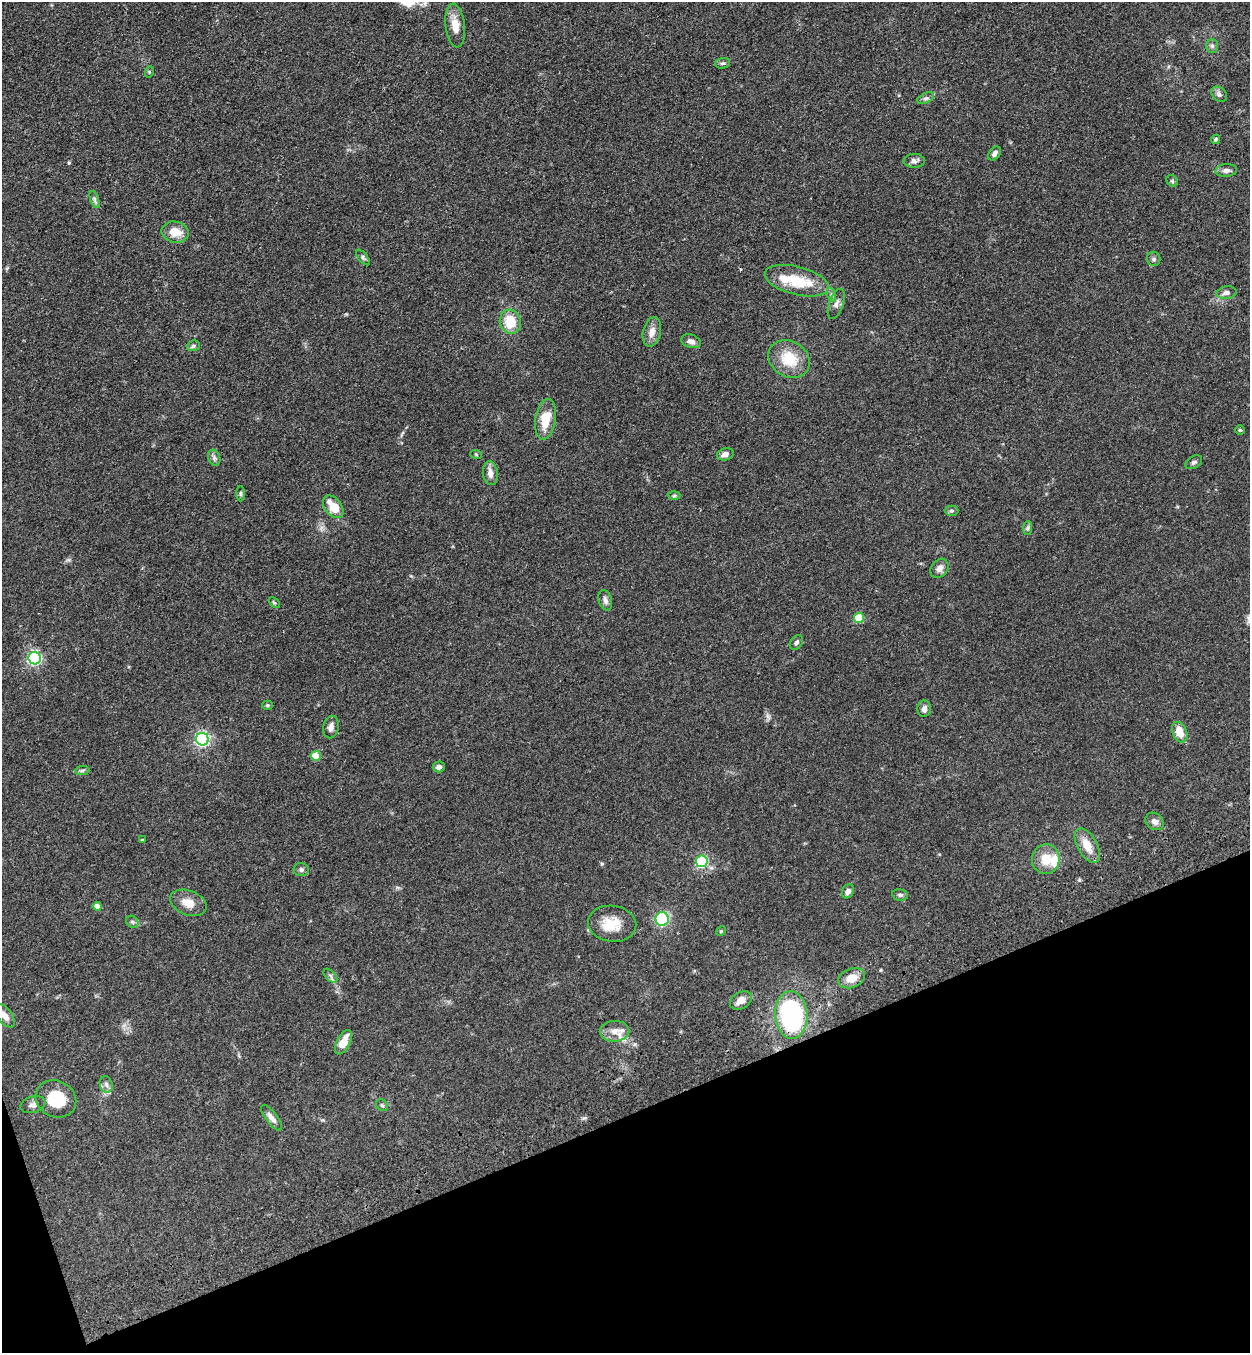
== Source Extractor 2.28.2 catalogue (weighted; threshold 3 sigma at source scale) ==
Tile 14 of 4 x 4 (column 2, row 4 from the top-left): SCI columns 1452-2699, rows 113-1463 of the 5523 x 5630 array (HDU 1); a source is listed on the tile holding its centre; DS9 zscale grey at full resolution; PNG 1252 x 1355 px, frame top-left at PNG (2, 2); each listed source drawn as its Kron ellipse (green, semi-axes under 4 px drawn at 4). Shown black and unused: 18% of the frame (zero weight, under 3 of 4 exposures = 6% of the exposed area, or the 3 px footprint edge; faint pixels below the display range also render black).
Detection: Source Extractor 2.28.2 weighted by HDU 2 'WHT'; one run over the whole footprint, this tile lists its part. Background 0.0595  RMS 0.0065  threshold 0.0292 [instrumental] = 3 sigma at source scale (4.5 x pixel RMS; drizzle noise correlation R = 1.50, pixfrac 1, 0.05/0.05 arcsec/px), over >= 5 px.
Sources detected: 79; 3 inside a brighter listed object's ellipse — not listed separately; the other 76 listed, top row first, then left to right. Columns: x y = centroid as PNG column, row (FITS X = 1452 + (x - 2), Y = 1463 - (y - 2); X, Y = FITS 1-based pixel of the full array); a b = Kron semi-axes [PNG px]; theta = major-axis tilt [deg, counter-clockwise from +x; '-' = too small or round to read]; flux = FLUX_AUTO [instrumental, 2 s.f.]
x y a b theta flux
455 25 22 9 -84 8.3
1212 46 7 6 - 1.7
722 63 7 5 3 1.2
149 72 6 3 73 0.69
1219 94 9 6 -42 1.9
926 98 9 5 26 1.7
1215 139 5 4 - 1.1
995 153 7 5 52 2.4
914 161 10 7 -2 2.3
1226 170 11 6 4 2.8
1172 181 6 5 - 1.2
94 200 9 4 -71 1.5
175 232 14 10 -11 9.1
363 257 9 4 -49 1.2
1154 259 7 6 - 1.6
797 281 33 14 -14 23
1226 293 10 6 7 2.8
832 295 7 4 -71 1.1
836 304 16 7 70 2.9
510 322 12 10 -75 15
652 332 15 8 76 5.4
691 341 10 6 -17 3.2
193 346 7 5 17 1.2
789 359 21 17 -32 19
546 419 20 10 81 15
1240 430 5 5 - 0.81
476 454 6 3 -20 0.67
725 454 8 6 16 3.3
214 458 8 6 -70 1.7
1194 462 9 6 31 1.6
490 473 12 7 -84 4.4
240 494 8 4 -90 0.92
674 495 6 4 2 0.95
333 507 13 8 -51 13
951 511 7 5 1 1.2
1027 528 7 4 88 1.2
939 568 10 8 50 3.3
605 600 10 6 -72 2.7
274 603 6 4 -44 0.86
859 618 5 5 - 18
796 643 8 5 53 1.6
35 658 6 6 - 130
267 705 5 4 - 0.93
924 709 8 7 - 2.6
331 727 11 7 79 3
1180 732 11 7 -69 9.4
202 739 6 6 - 150
316 756 5 5 - 15
439 767 6 5 - 2.1
82 771 7 4 1 1.2
1155 821 10 8 -40 3.3
142 840 3 3 - 0.61
1087 846 19 9 -61 9.7
1046 859 15 14 - 11
702 861 6 6 - 73
301 869 7 6 - 1.7
848 891 7 5 60 2.7
900 895 8 5 -9 1.5
188 903 19 12 -21 7.6
97 906 4 4 - 4.7
662 919 7 6 - 36
132 922 7 5 -44 1.3
612 924 24 18 -7 14
721 931 5 4 - 0.63
330 976 8 5 -45 1.5
852 978 14 9 21 7.4
741 1000 12 8 29 5.3
791 1015 24 16 -87 96
5 1016 14 7 -52 4.6
615 1031 15 10 0 5.7
343 1042 13 6 61 9.8
106 1084 8 6 -76 2.1
56 1099 21 18 -27 23
33 1105 13 8 17 3.1
382 1105 6 5 - 1.3
271 1118 15 5 -52 3.6
Isophote crosses this tile's border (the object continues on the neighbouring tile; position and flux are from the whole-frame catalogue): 1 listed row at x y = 5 1016